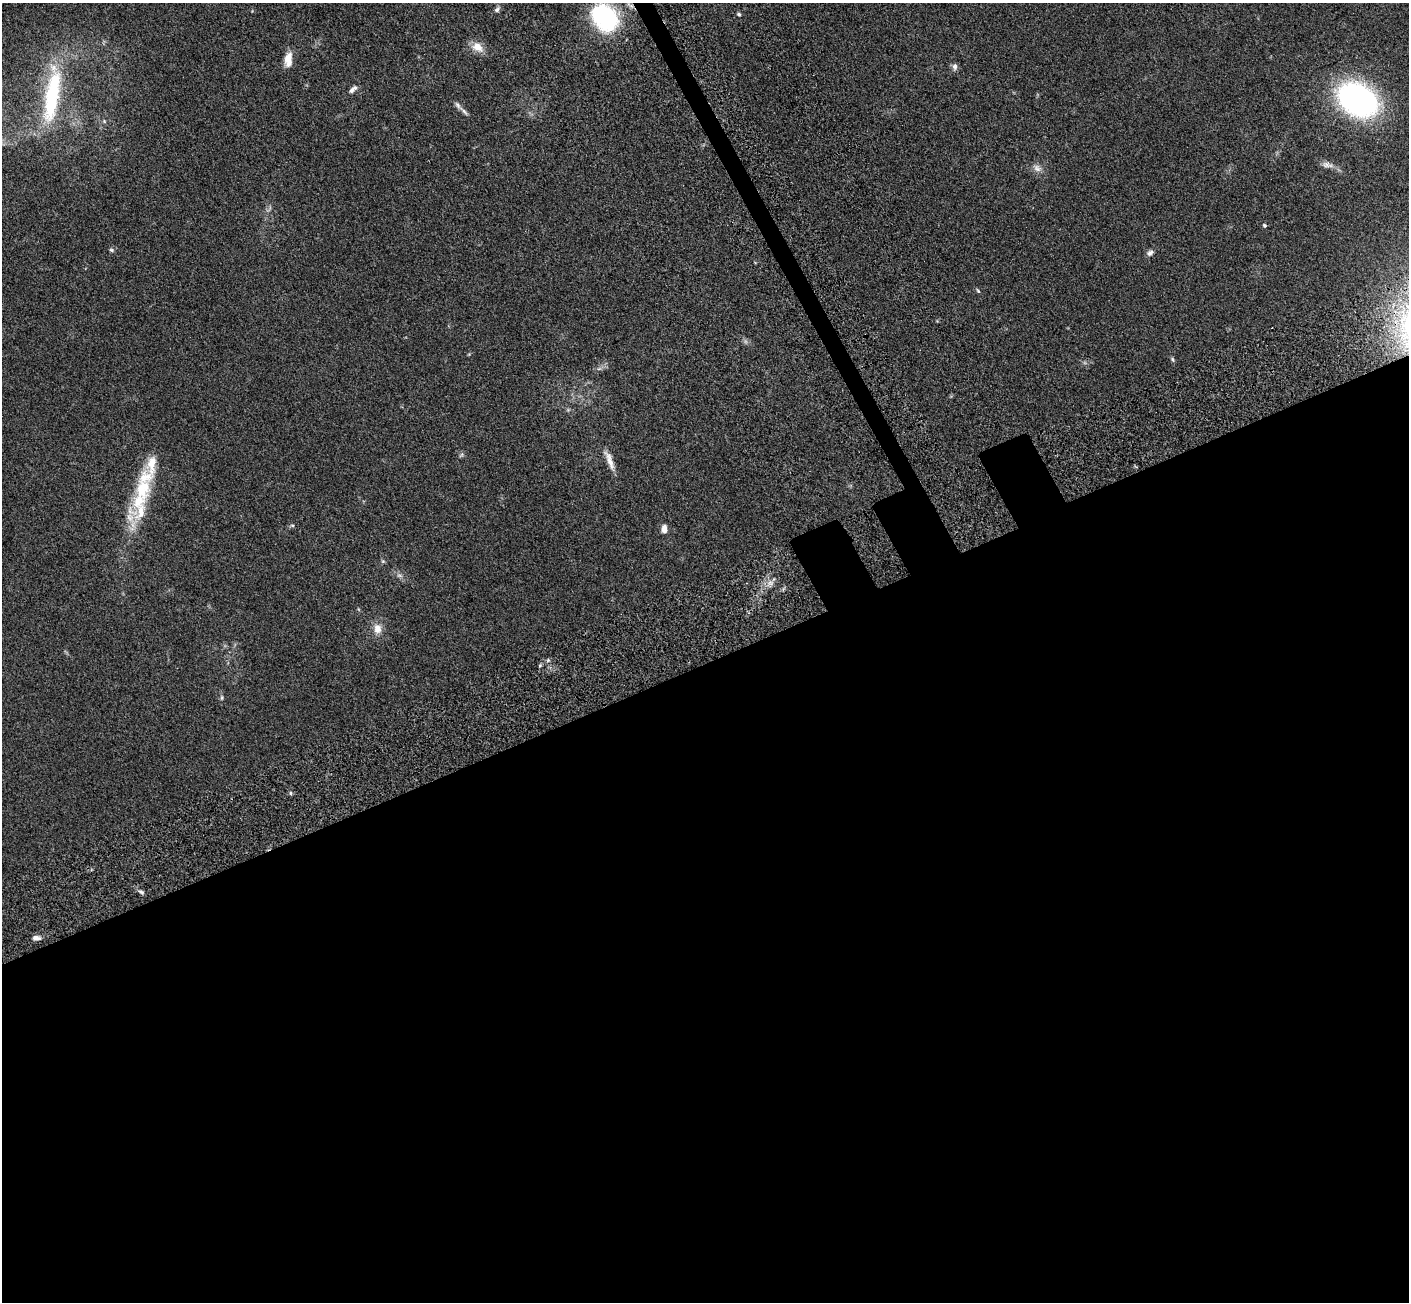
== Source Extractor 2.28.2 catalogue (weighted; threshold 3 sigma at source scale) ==
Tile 15 of 4 x 4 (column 3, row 4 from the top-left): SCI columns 2971-4377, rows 475-1774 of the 5945 x 5933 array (HDU 1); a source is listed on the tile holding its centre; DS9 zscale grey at full resolution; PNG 1411 x 1304 px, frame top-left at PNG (2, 3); no overlay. Shown black and unused: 51% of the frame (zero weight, under 3 of 5 exposures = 10% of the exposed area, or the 3 px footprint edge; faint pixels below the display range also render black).
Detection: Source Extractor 2.28.2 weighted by HDU 2 'WHT'; one run over the whole footprint, this tile lists its part. Background 0.246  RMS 0.0083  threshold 0.0373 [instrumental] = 3 sigma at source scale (4.5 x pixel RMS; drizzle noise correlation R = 1.50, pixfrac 1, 0.05/0.05 arcsec/px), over >= 5 px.
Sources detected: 36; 2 too faint to see at this stretch — not listed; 4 inside a brighter listed object's ellipse — not listed separately; the other 30 listed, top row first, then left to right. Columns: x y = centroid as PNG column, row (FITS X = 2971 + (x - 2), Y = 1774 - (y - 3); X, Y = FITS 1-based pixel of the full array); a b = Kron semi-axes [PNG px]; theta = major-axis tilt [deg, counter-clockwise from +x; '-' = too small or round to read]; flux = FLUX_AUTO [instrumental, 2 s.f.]
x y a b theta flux
497 9 9 6 55 2.3
739 14 5 4 - 1.3
604 18 39 30 -50 76
477 47 14 10 -35 9.5
288 60 18 9 84 8.9
955 67 9 6 85 2.9
353 89 13 6 44 3.1
52 95 76 17 81 73
1358 100 37 27 -31 200
458 106 17 5 -49 3.7
104 121 6 4 -48 1
1326 165 12 8 -16 4
1037 168 13 9 -37 4.8
1264 225 5 5 - 1.1
111 250 7 4 -27 1.3
1150 253 10 6 37 2.8
978 291 7 3 -54 1.1
1173 359 7 5 -58 1.2
599 369 7 4 19 1.6
461 455 8 4 45 1.3
610 460 29 7 -69 8
138 501 69 18 60 41
292 525 6 4 -1 1.1
664 529 9 7 86 4.9
383 561 6 5 - 1.2
377 629 13 10 -85 7.6
222 698 8 4 90 1.4
290 793 5 4 - 1.2
141 892 8 5 -22 1.8
36 938 10 6 -7 3.7
Isophote crosses this tile's border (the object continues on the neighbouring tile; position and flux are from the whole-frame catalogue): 1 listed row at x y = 604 18